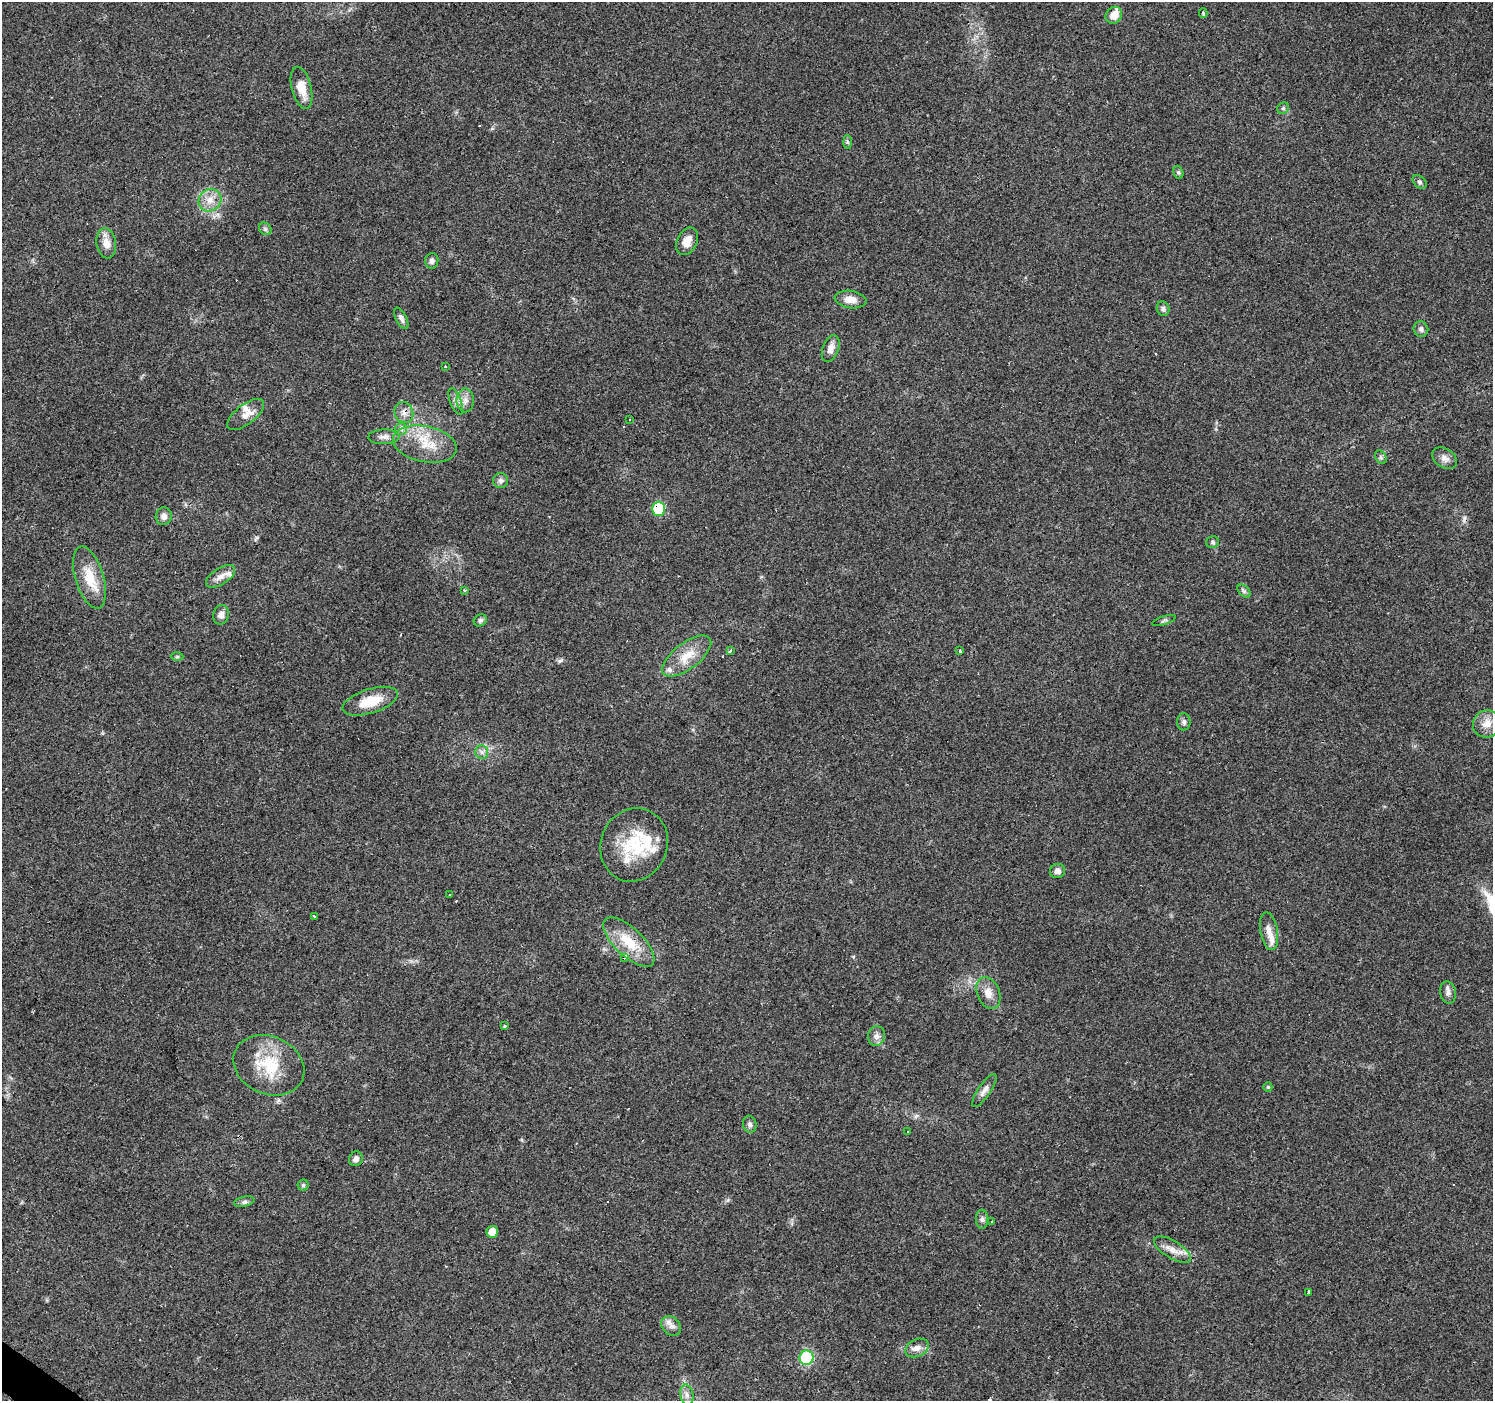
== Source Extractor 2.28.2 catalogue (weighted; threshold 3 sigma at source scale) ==
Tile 7 of 4 x 4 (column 3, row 2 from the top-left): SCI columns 2984-4474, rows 2969-4367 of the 5968 x 6005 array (HDU 1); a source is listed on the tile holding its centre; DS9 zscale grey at full resolution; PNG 1495 x 1403 px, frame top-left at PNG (2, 2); each listed source drawn as its Kron ellipse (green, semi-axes under 4 px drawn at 4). Shown black and unused: <1% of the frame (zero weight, under 3 of 4 exposures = <1% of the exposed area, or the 3 px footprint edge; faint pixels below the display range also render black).
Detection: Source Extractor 2.28.2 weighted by HDU 2 'WHT'; one run over the whole footprint, this tile lists its part. Background 0.0939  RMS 0.0067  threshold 0.0302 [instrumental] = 3 sigma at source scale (4.5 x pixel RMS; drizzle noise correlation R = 1.50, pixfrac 1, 0.0396/0.0396 arcsec/px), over >= 5 px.
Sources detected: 90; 9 cosmic-ray / hot-pixel residue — neither listed nor drawn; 6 inside a brighter listed object's ellipse — not listed separately; the other 75 listed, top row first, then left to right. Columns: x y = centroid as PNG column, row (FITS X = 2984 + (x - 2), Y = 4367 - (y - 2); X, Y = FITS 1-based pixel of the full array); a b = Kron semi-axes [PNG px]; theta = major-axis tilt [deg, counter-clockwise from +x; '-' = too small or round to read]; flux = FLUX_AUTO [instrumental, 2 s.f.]
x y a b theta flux
1203 13 5 3 - 2
1114 15 9 8 - 7.8
302 88 21 10 -76 10
1283 108 6 5 - 1.2
847 142 7 4 -87 1.2
1178 172 7 5 -72 1.3
1419 182 8 5 -42 1.4
210 200 12 11 - 7.2
265 229 7 5 -47 1.6
687 241 14 10 65 7.6
106 243 15 9 -81 7
432 261 8 6 85 2.1
850 300 16 8 -8 6.6
1163 309 7 6 - 2.1
401 318 12 5 -63 2.4
1421 329 8 7 - 2.3
831 349 14 8 69 5.7
445 366 3 2 - 0.9
465 400 12 8 -90 4.4
456 401 14 5 -70 3
404 412 11 9 -65 4.4
246 414 22 10 38 6.9
630 419 3 3 - 1
401 429 6 6 - 1.9
384 437 16 7 2 3.8
425 444 32 18 -11 21
1381 457 7 5 -60 1.4
1445 458 13 9 -33 4.4
501 481 7 7 - 2.2
659 509 7 6 - 39
164 516 9 8 - 3.7
1213 542 6 6 - 1.4
220 576 16 8 33 5
90 578 32 14 -73 18
465 590 3 3 - 1.3
1244 591 8 5 -45 1.6
221 615 10 7 77 4
480 620 7 5 36 1.5
1164 620 12 2 17 0.93
730 651 3 3 - 1.8
960 651 3 3 - 1.8
177 656 6 4 1 1
687 656 29 13 37 14
370 701 29 12 18 19
1184 722 8 6 89 2.1
1487 724 14 13 - 7.9
482 752 7 6 - 2.2
634 845 37 33 67 40
1057 871 7 7 - 3.2
450 894 3 3 - 2.3
315 916 3 3 - 1.5
1269 931 19 8 -81 6.3
629 942 32 14 -43 21
624 958 3 3 - 3
988 993 16 11 -68 6.9
1448 993 11 8 -78 3
505 1026 3 3 - 1.4
876 1036 10 8 76 3.3
269 1065 37 29 -24 32
1268 1087 5 4 - 0.72
984 1090 19 6 56 3.7
750 1124 8 6 -76 2.1
907 1131 3 3 - 2
356 1159 7 6 - 2.8
303 1185 5 5 - 1.3
244 1202 10 5 12 2
982 1219 9 6 89 1.9
992 1222 3 2 - 0.65
492 1232 6 6 - 8.3
1173 1250 21 8 -31 6.9
1308 1293 3 3 - 4.4
671 1326 11 8 -43 3.8
917 1348 12 8 26 4.7
806 1358 7 7 - 70
687 1395 10 6 -79 3.1
Overlapping masked pixels (flux is a lower limit): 4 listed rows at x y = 404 412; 659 509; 687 656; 629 942
Unlisted compact peaks at least as high as the median listed source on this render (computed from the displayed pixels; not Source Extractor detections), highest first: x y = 560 661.